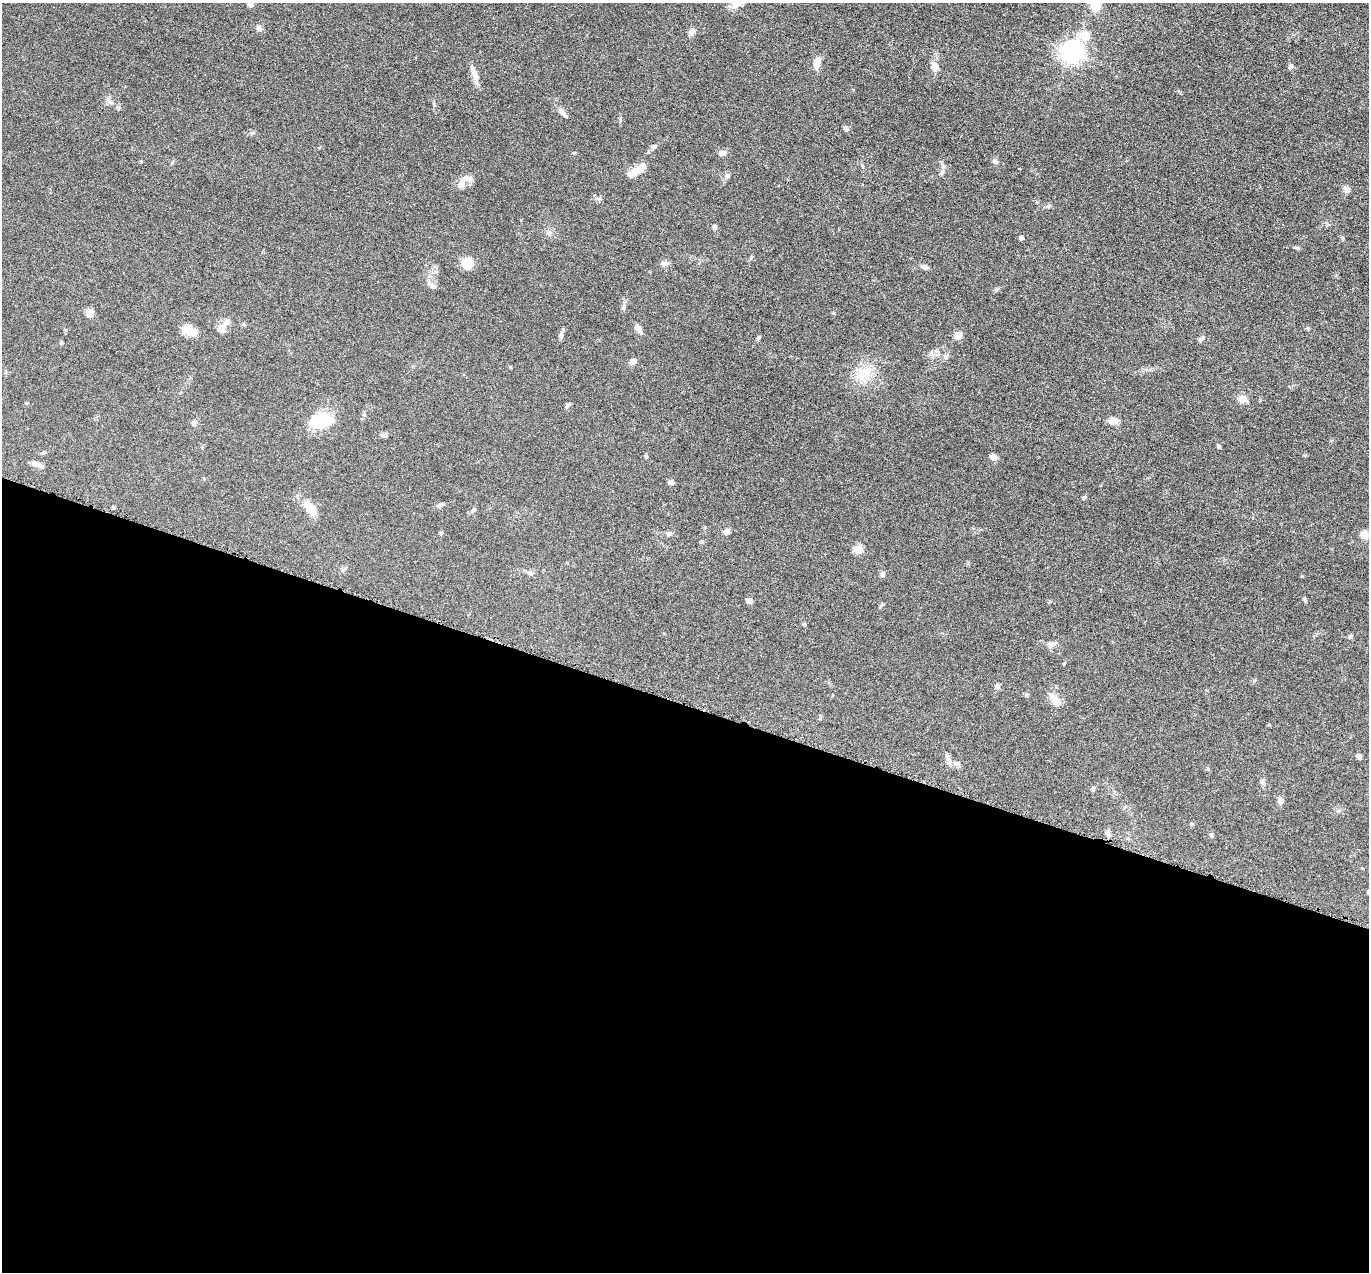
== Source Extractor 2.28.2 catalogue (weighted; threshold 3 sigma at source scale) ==
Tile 14 of 4 x 4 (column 2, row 4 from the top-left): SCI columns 1373-2739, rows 273-1542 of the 5480 x 5495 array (HDU 1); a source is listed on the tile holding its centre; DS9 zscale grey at full resolution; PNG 1371 x 1274 px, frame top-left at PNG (2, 3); no overlay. Shown black and unused: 45% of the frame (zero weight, under 4 of 8 exposures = <1% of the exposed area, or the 3 px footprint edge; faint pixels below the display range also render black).
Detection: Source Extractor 2.28.2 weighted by HDU 2 'WHT'; one run over the whole footprint, this tile lists its part. Background 0.0445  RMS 0.0037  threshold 0.0153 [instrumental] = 3 sigma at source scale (4.09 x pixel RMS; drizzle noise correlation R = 1.36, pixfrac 0.8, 0.05/0.05 arcsec/px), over >= 5 px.
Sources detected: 83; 2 inside a brighter listed object's ellipse — not listed separately; the other 81 listed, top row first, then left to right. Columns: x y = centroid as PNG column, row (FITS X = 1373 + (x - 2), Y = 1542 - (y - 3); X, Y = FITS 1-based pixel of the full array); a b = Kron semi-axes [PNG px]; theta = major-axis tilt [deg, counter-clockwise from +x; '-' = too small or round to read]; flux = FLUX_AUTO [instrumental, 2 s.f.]
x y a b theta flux
251 4 7 6 - 1.2
1095 4 12 8 -87 9.1
258 28 9 7 -76 1.1
691 32 10 7 56 1.3
1085 36 11 10 - 4.8
1072 52 8 7 - 230
817 63 15 7 79 2.8
935 67 13 9 -67 2.5
1291 67 6 6 - 0.84
474 74 23 6 -73 2.7
562 111 13 6 -42 1.4
846 128 8 5 -40 0.75
252 133 6 5 - 0.56
654 147 8 5 49 0.85
723 153 8 6 16 1.5
995 161 7 6 - 0.94
637 170 24 8 33 4.5
942 173 7 4 71 0.59
727 176 7 6 - 0.82
461 184 12 8 77 2
1346 189 10 7 -53 1.4
599 199 8 5 25 0.7
715 227 6 5 - 0.82
549 233 7 4 0 0.68
1021 238 4 4 - 1.1
1343 238 6 4 -88 0.41
467 263 12 11 - 5.3
664 264 11 6 5 1.4
926 267 9 6 -11 0.92
433 286 9 4 -9 0.75
624 307 9 4 89 0.81
90 313 9 7 70 2.4
638 328 12 6 -53 1.5
1308 328 5 5 - 0.47
222 329 10 8 -70 2.8
189 330 15 10 -22 5.1
958 335 9 7 32 2.3
561 336 7 6 - 0.77
758 338 7 4 71 0.46
1201 339 9 5 40 0.83
61 343 4 4 - 0.38
633 361 7 6 - 1.8
866 373 22 14 -81 6.9
1243 399 5 5 - 9.6
568 405 8 5 41 0.69
323 420 12 8 15 26
1113 421 13 7 5 2.4
194 423 7 6 - 1
383 435 7 6 - 0.69
1219 447 4 4 - 0.69
42 453 6 4 18 0.43
993 457 8 6 -31 1.6
37 464 14 6 -19 1.8
671 482 6 5 - 1.1
1084 497 5 4 - 0.54
440 505 10 5 17 0.83
310 508 18 9 -48 5.1
473 510 8 5 52 0.74
727 531 8 6 36 1.3
441 533 5 4 - 0.41
669 534 8 6 9 0.94
1364 535 9 9 - 2.7
858 549 5 5 - 12
531 573 7 5 -45 0.66
882 574 8 5 75 0.8
1304 599 6 4 -49 0.54
749 601 6 5 - 1.6
804 624 5 4 - 0.42
1350 637 6 6 - 0.67
1052 644 14 6 13 1.5
997 686 9 6 -87 0.88
1055 700 18 9 -55 3.7
1359 757 7 5 -38 1.1
948 759 15 6 -71 1.5
957 763 9 5 -17 0.93
1262 781 6 6 - 0.66
1093 789 6 6 - 0.6
1280 801 8 7 - 1.4
1192 824 5 4 - 0.56
1108 833 11 6 -67 1.1
1211 835 5 5 - 0.54
Isophote crosses this tile's border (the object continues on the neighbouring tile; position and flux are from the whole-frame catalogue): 2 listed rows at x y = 251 4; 1095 4
Unlisted compact peaks at least as high as the median listed source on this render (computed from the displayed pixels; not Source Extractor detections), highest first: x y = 997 289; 834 313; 751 257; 1254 681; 1049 206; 646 456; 574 153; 620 120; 882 604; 702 542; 510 367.